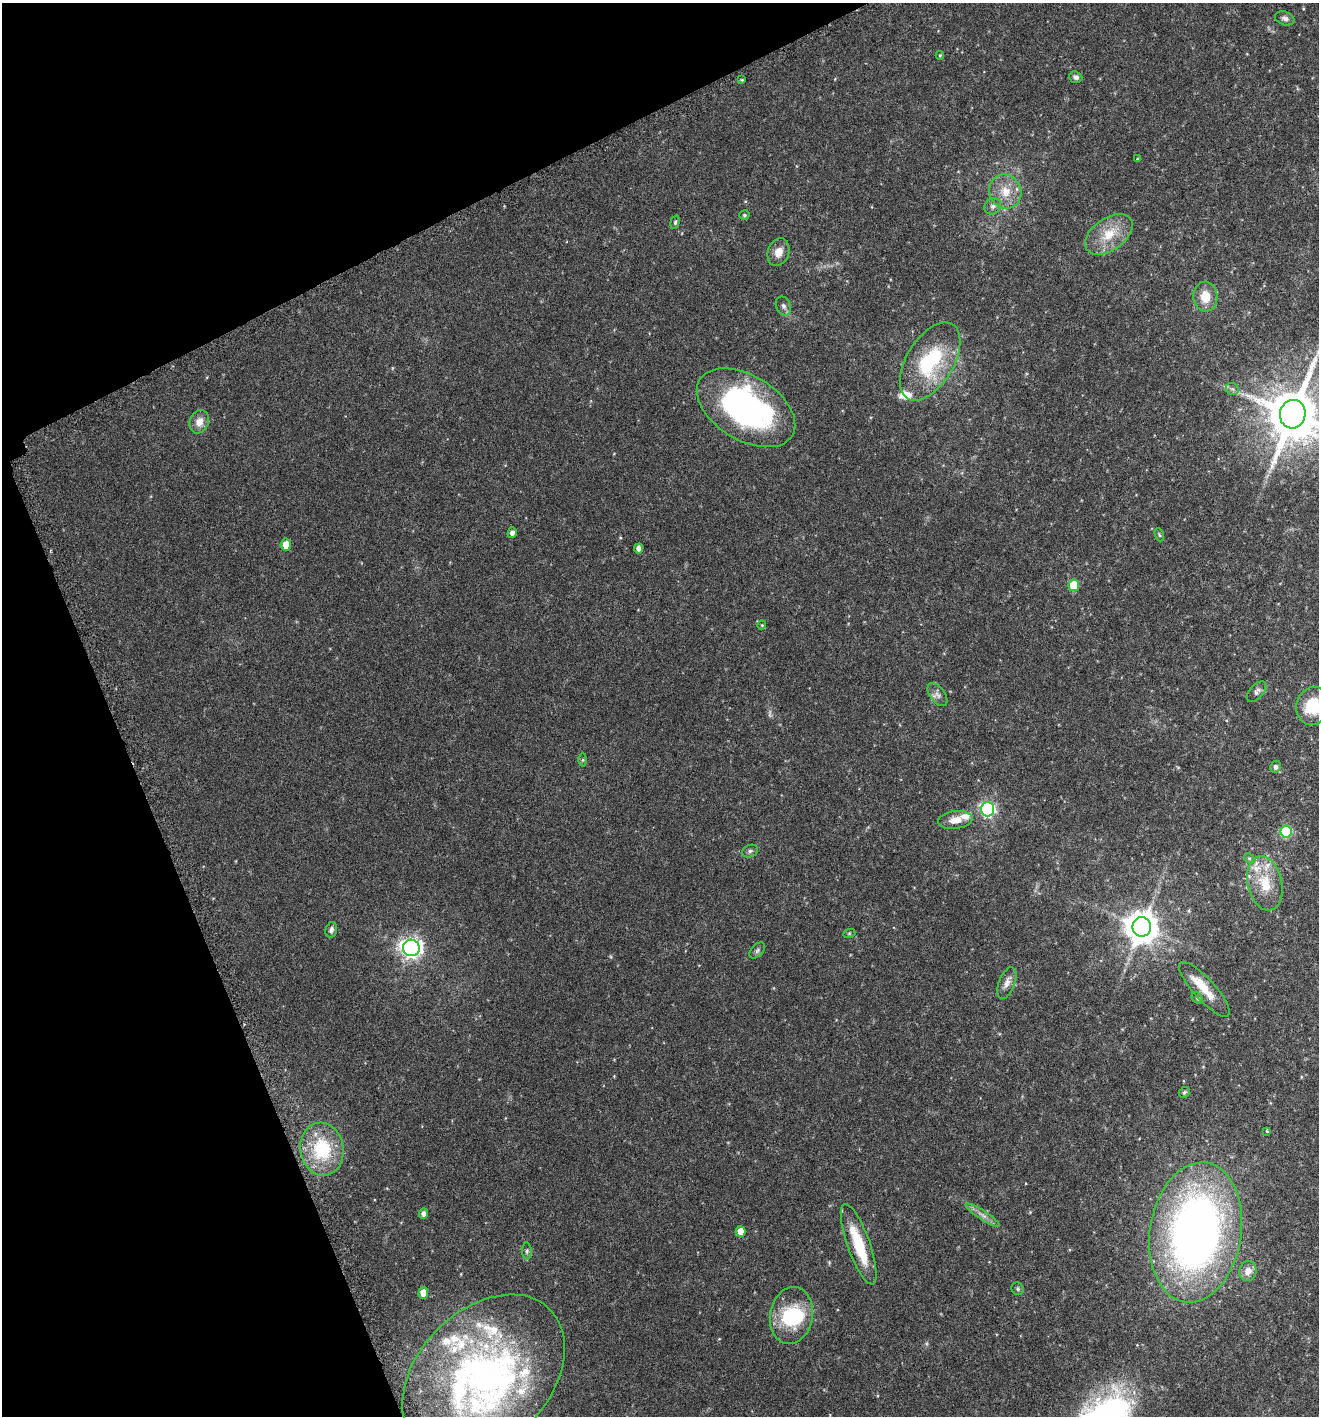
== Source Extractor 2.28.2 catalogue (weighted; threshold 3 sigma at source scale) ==
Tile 5 of 4 x 4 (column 1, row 2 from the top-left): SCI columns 200-1516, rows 2867-4280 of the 5596 x 5729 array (HDU 1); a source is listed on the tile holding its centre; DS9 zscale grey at full resolution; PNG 1321 x 1418 px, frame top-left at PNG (2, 3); each listed source drawn as its Kron ellipse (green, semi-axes under 4 px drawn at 4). Shown black and unused: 21% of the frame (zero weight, under 3 of 6 exposures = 3% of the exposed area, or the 3 px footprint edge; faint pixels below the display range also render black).
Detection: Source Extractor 2.28.2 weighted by HDU 2 'WHT'; one run over the whole footprint, this tile lists its part. Background 0.0408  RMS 0.0042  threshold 0.017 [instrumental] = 3 sigma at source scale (4.09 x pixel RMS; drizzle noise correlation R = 1.36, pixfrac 0.8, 0.0396/0.0396 arcsec/px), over >= 5 px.
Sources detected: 74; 1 too faint to see at this stretch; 1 inside a brighter object's white glare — neither listed nor drawn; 15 inside a brighter listed object's ellipse — not listed separately; the other 57 listed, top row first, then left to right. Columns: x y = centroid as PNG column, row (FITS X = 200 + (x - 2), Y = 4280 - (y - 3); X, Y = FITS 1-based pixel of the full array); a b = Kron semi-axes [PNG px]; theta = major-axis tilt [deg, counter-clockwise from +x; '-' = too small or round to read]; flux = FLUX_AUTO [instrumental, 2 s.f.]
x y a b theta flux
1285 18 10 6 -21 1.3
940 55 4 4 - 0.43
1076 77 7 5 -22 1.1
742 80 4 3 - 0.36
1137 159 3 3 - 0.57
1005 192 17 16 - 7.2
993 206 9 7 46 1.4
744 215 5 4 - 0.64
675 222 7 4 75 0.54
1109 234 27 16 35 9.9
778 252 14 10 70 3.7
1205 297 15 12 -86 6.6
783 306 10 7 -65 1.3
930 361 43 23 58 30
1232 389 6 6 - 0.89
746 408 54 32 -31 91
1293 414 14 12 79 2100
199 422 12 9 68 3.5
512 533 5 4 - 1.5
1159 535 7 4 -70 0.49
286 544 6 5 - 4.8
639 548 5 4 - 1.5
1074 585 6 5 - 13
762 625 4 4 - 0.37
1257 692 12 6 47 1.4
937 695 13 7 -54 1.8
1313 706 19 16 73 13
583 760 6 4 89 0.53
1275 767 6 5 - 1.3
987 809 7 6 - 80
955 820 17 9 7 4.2
1286 832 6 5 - 26
750 851 8 6 22 0.9
1249 858 6 4 -43 0.51
1265 883 27 17 -77 11
1142 927 9 9 - 690
331 930 8 5 76 1.2
849 934 6 4 20 0.45
411 948 8 8 - 220
757 950 9 5 46 0.87
1007 983 17 8 69 2.3
1204 989 36 10 -48 7.5
1197 998 6 5 - 0.55
1184 1092 6 5 - 0.56
1267 1131 3 3 - 0.45
322 1149 27 21 -80 23
424 1214 5 4 - 1.6
983 1215 20 4 -33 2.3
741 1231 5 5 - 4.8
1196 1232 70 45 81 230
859 1244 42 11 -70 16
527 1251 8 5 -90 0.78
1248 1271 10 8 80 3.2
1018 1289 6 6 - 0.68
423 1293 6 5 - 5.4
791 1316 29 21 80 23
483 1377 95 66 46 150
Isophote crosses this tile's border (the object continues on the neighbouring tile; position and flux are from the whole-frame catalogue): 2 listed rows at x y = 1293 414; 1313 706